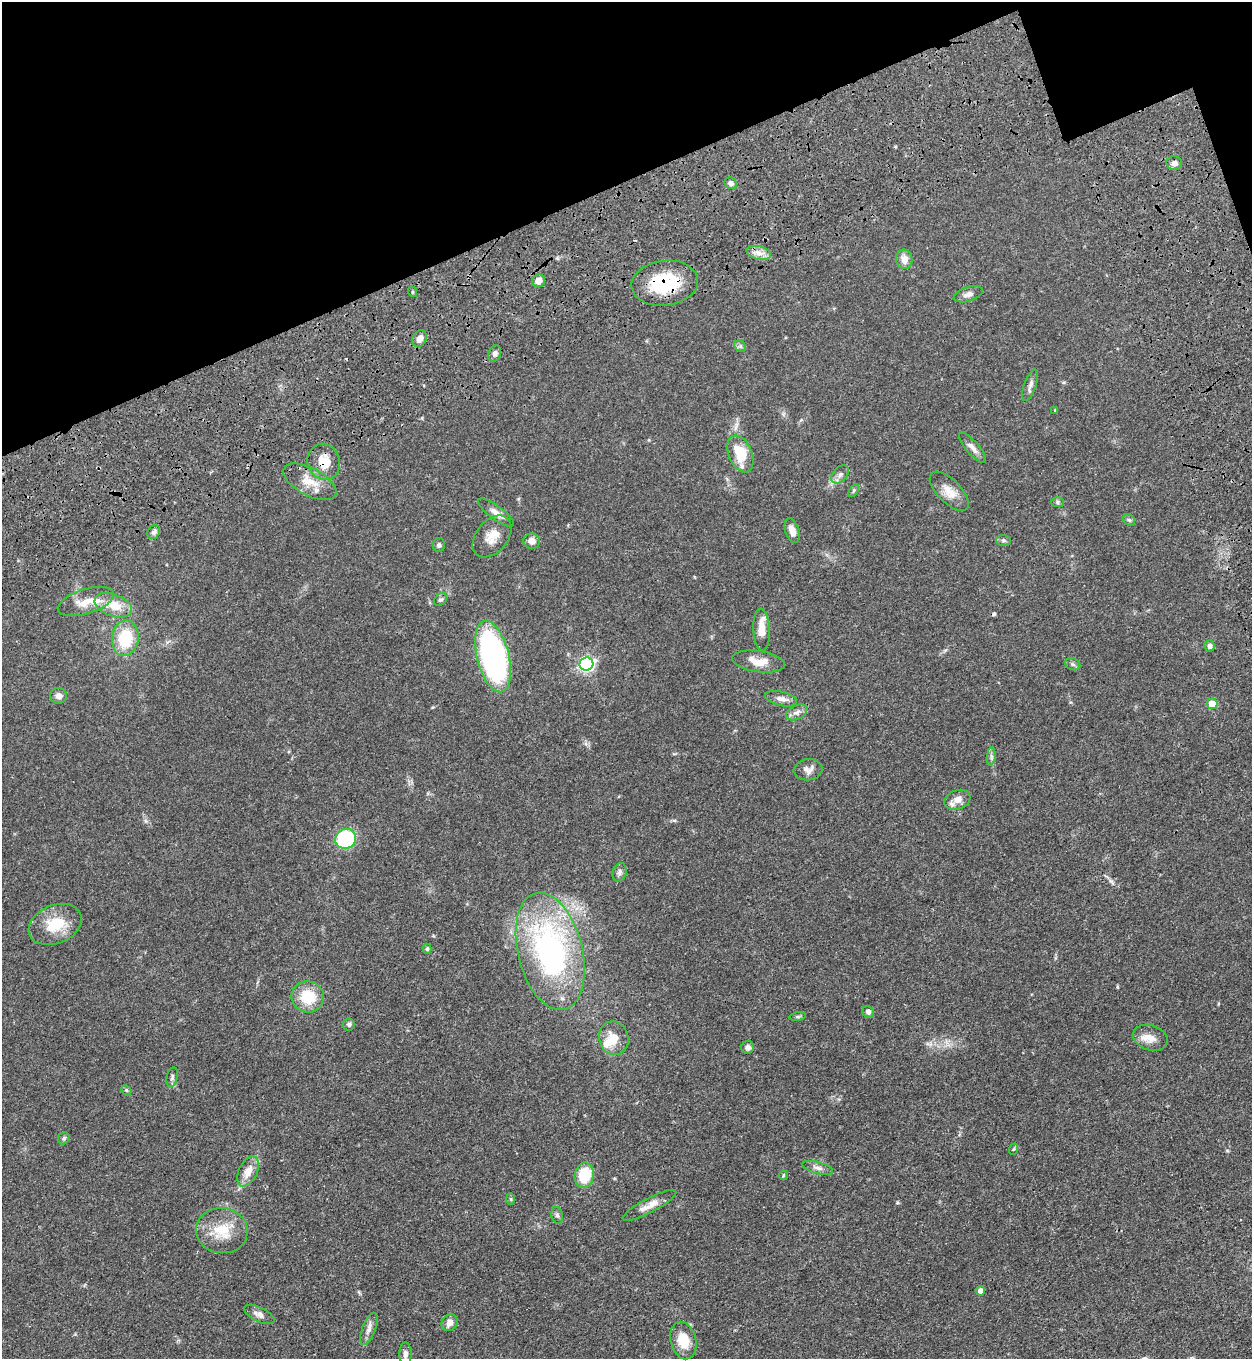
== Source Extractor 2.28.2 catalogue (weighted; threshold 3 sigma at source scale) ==
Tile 3 of 4 x 4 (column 3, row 1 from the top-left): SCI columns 2959-4208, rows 4257-5613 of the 5704 x 5798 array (HDU 1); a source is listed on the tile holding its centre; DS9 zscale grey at full resolution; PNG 1254 x 1361 px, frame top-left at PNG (2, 2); each listed source drawn as its Kron ellipse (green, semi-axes under 4 px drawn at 4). Shown black and unused: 16% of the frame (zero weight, under 3 of 4 exposures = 11% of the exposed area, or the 3 px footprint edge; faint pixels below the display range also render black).
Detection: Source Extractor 2.28.2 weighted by HDU 2 'WHT'; one run over the whole footprint, this tile lists its part. Background 0.0514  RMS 0.0041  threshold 0.0187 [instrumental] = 3 sigma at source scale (4.5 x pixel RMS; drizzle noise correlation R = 1.50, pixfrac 1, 0.05/0.05 arcsec/px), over >= 5 px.
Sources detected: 81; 1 cosmic-ray / hot-pixel residue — neither listed nor drawn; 4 inside a brighter listed object's ellipse — not listed separately; the other 76 listed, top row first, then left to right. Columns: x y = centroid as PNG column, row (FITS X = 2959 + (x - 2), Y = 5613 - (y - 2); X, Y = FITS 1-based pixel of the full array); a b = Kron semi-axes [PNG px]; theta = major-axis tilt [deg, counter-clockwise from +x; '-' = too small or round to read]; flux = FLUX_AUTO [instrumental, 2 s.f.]
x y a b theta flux
1174 163 8 7 - 1.6
731 183 6 5 - 1.4
759 253 12 6 -14 2.6
904 259 10 8 -79 3.4
539 281 6 6 - 3.2
665 283 33 22 7 23
413 292 5 3 - 0.43
968 294 15 7 18 2.1
420 338 9 7 62 2.4
740 346 6 5 - 0.81
495 353 8 6 70 1.3
1030 385 16 6 71 1.7
1055 411 4 3 - 0.41
973 448 19 6 -49 2.6
740 454 19 11 -67 12
324 462 18 16 -71 7.4
840 474 10 7 48 1.7
310 482 29 13 -28 7.5
854 490 7 4 59 0.62
949 491 25 11 -46 5.3
1057 502 6 5 - 0.73
496 513 21 6 -37 2.9
1129 520 7 5 -44 0.78
792 531 13 6 -72 2.7
154 532 7 6 - 1.2
492 536 24 15 50 6.2
1003 540 7 5 -1 0.81
532 541 8 7 - 2.9
439 545 7 6 - 0.95
440 600 7 5 40 0.83
86 601 29 12 17 7.1
113 605 19 11 -20 8.3
762 630 21 8 -87 4.7
125 638 18 13 83 16
1209 646 6 5 - 1.3
493 656 37 16 -76 110
758 661 26 10 -8 5.9
586 664 7 6 - 93
1073 664 8 6 -21 0.91
58 696 8 7 - 2
781 699 16 7 -13 2.5
1212 704 5 5 - 7.9
797 712 11 6 26 1.9
991 756 9 4 85 0.93
808 770 14 10 6 2.7
957 800 13 9 19 3
346 839 10 10 - 34
619 872 9 6 72 1.2
55 924 27 19 22 12
427 949 5 4 - 0.65
550 951 60 32 -76 93
308 997 16 15 - 12
868 1012 6 5 - 1.2
798 1017 8 4 8 0.62
349 1025 6 6 - 0.9
614 1038 17 14 -72 6.3
1150 1038 18 12 -19 4.4
748 1047 6 6 - 1.5
172 1077 10 5 79 1.1
126 1090 6 4 -43 0.51
64 1138 6 5 - 0.76
1014 1149 6 3 69 0.46
817 1168 16 5 -14 2
248 1171 16 9 64 4.7
584 1175 13 9 80 14
783 1175 5 4 - 0.42
511 1199 6 4 -88 0.51
649 1205 30 7 28 4.2
557 1215 8 5 -79 0.96
222 1231 26 22 -7 12
980 1291 5 4 - 2.5
259 1314 16 7 -26 2.1
450 1323 9 7 55 2.4
369 1329 17 6 69 2.4
683 1341 19 12 -76 7.8
405 1354 11 6 90 1.7
Overlapping masked pixels (flux is a lower limit): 2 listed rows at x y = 665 283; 324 462